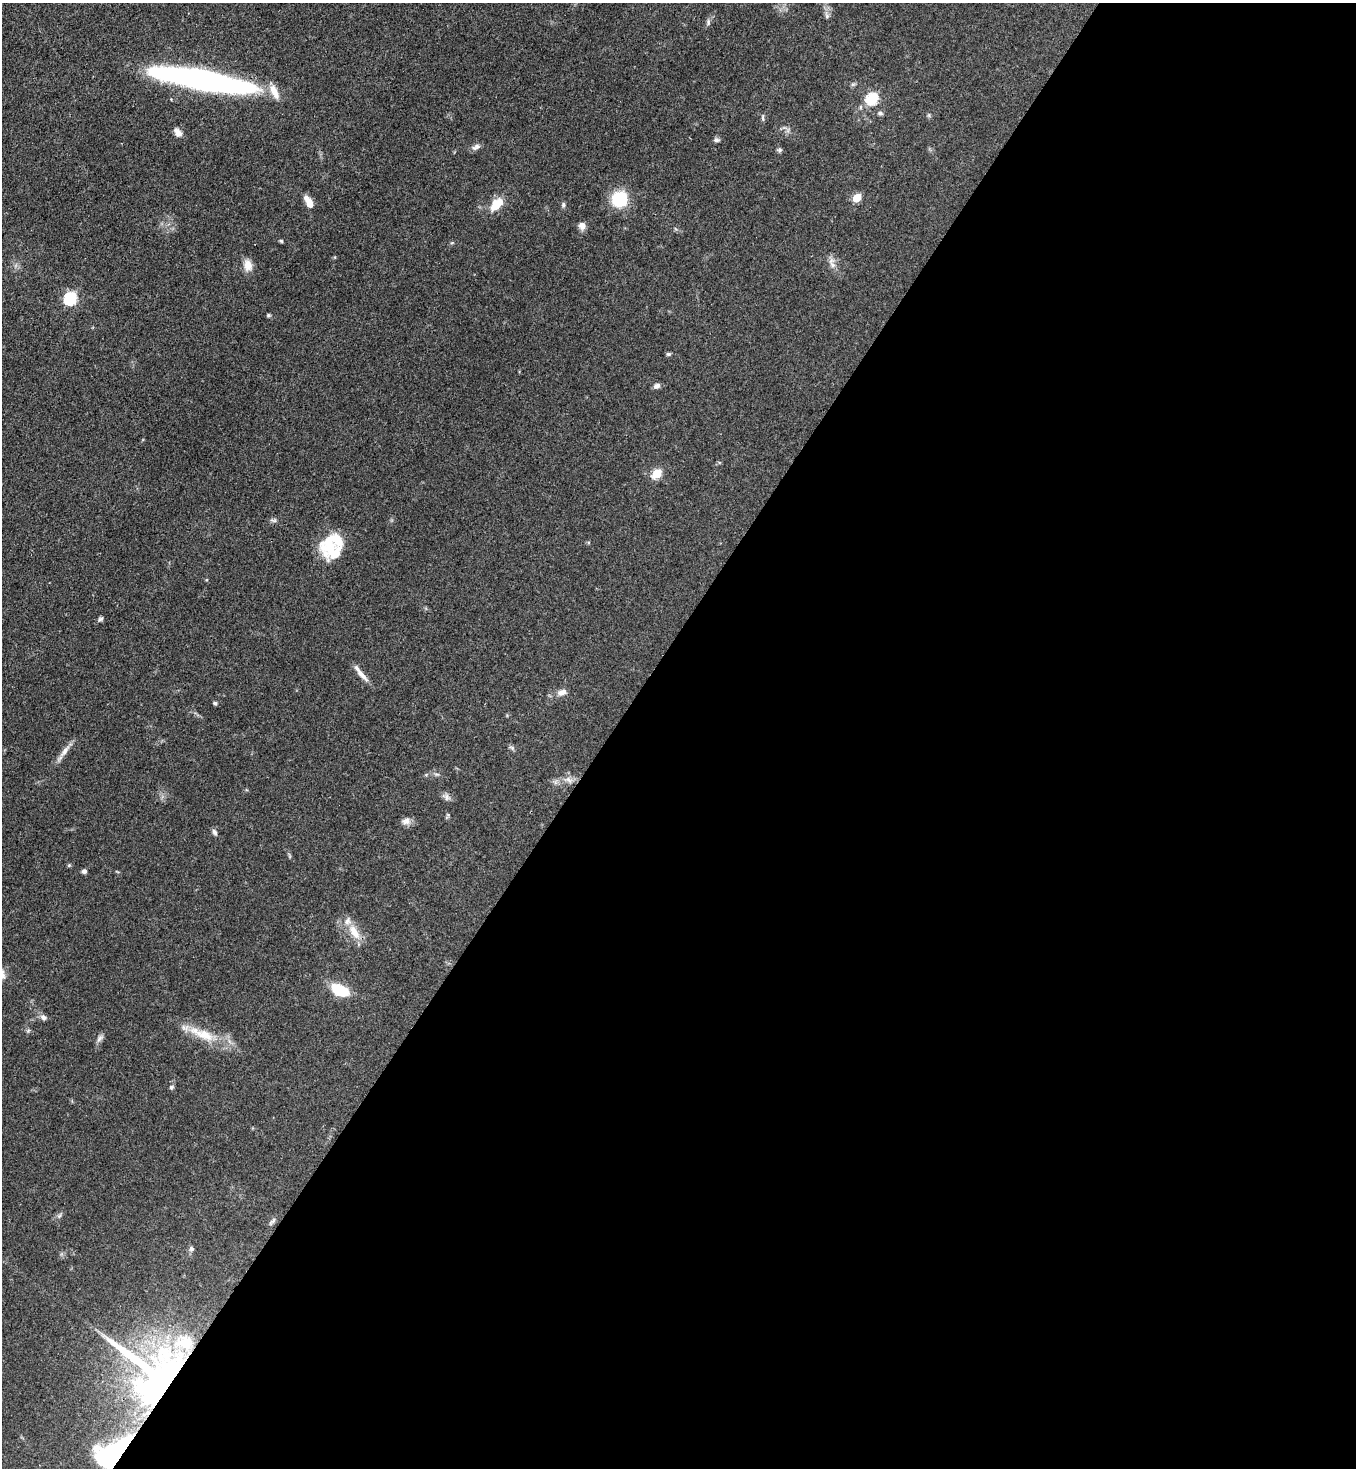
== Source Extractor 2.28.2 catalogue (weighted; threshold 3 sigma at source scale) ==
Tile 12 of 4 x 4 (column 4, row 3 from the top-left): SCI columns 4287-5640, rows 1526-2991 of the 6008 x 5986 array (HDU 1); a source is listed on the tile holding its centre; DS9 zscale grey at full resolution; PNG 1358 x 1470 px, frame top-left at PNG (2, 3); no overlay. Shown black and unused: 55% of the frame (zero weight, under 3 of 4 exposures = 7% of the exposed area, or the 3 px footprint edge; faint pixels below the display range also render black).
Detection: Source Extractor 2.28.2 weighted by HDU 2 'WHT'; one run over the whole footprint, this tile lists its part. Background 0.0641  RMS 0.0036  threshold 0.0163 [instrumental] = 3 sigma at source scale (4.5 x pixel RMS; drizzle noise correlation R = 1.50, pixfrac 1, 0.05/0.05 arcsec/px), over >= 5 px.
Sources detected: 56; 5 inside a brighter listed object's ellipse — not listed separately; the other 51 listed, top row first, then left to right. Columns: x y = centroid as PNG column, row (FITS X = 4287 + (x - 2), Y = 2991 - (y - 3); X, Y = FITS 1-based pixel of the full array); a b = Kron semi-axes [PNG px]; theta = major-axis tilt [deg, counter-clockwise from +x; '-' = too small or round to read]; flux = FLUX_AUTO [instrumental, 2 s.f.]
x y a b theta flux
827 16 9 6 -77 1.1
708 22 10 5 -90 0.9
201 79 90 15 -10 150
872 98 6 6 - 35
880 113 7 5 0 0.84
763 118 11 4 -90 0.64
178 132 11 7 -49 2.2
716 140 8 5 -3 0.84
476 147 12 7 31 1.4
779 150 6 6 - 0.71
857 198 5 5 - 12
619 199 14 13 - 18
309 202 13 6 -61 4.2
496 204 18 10 45 6.9
563 205 7 5 70 0.79
582 226 9 8 - 2
281 241 5 4 - 0.43
831 261 11 6 75 1.7
248 265 15 10 -79 3.3
70 298 6 6 - 45
268 315 5 4 - 0.53
668 354 6 5 - 0.59
657 386 8 6 21 1.5
657 473 6 5 - 19
273 520 11 4 -9 0.8
332 550 32 22 -35 14
100 619 8 5 45 0.76
361 674 24 6 -46 2.9
562 692 13 7 15 2.3
215 703 5 4 - 0.6
512 748 8 5 -20 0.77
65 751 21 7 54 2.9
437 774 8 4 -8 0.72
568 780 13 9 -24 2.4
446 797 12 7 -35 1.5
406 821 12 9 8 2
215 832 9 5 -66 1.1
69 865 5 5 - 0.42
84 871 5 5 - 1
354 932 22 10 -60 5.7
340 990 16 9 -28 15
43 1017 9 7 -30 1.3
28 1031 6 4 20 0.5
204 1035 33 14 -21 10
100 1038 13 6 51 1.3
171 1087 6 5 - 0.68
59 1216 8 4 58 0.75
272 1221 13 4 47 0.95
191 1249 7 7 - 0.88
158 1378 62 46 -43 210
114 1453 44 21 38 52
Overlapping masked pixels (flux is a lower limit): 3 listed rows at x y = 201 79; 158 1378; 114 1453